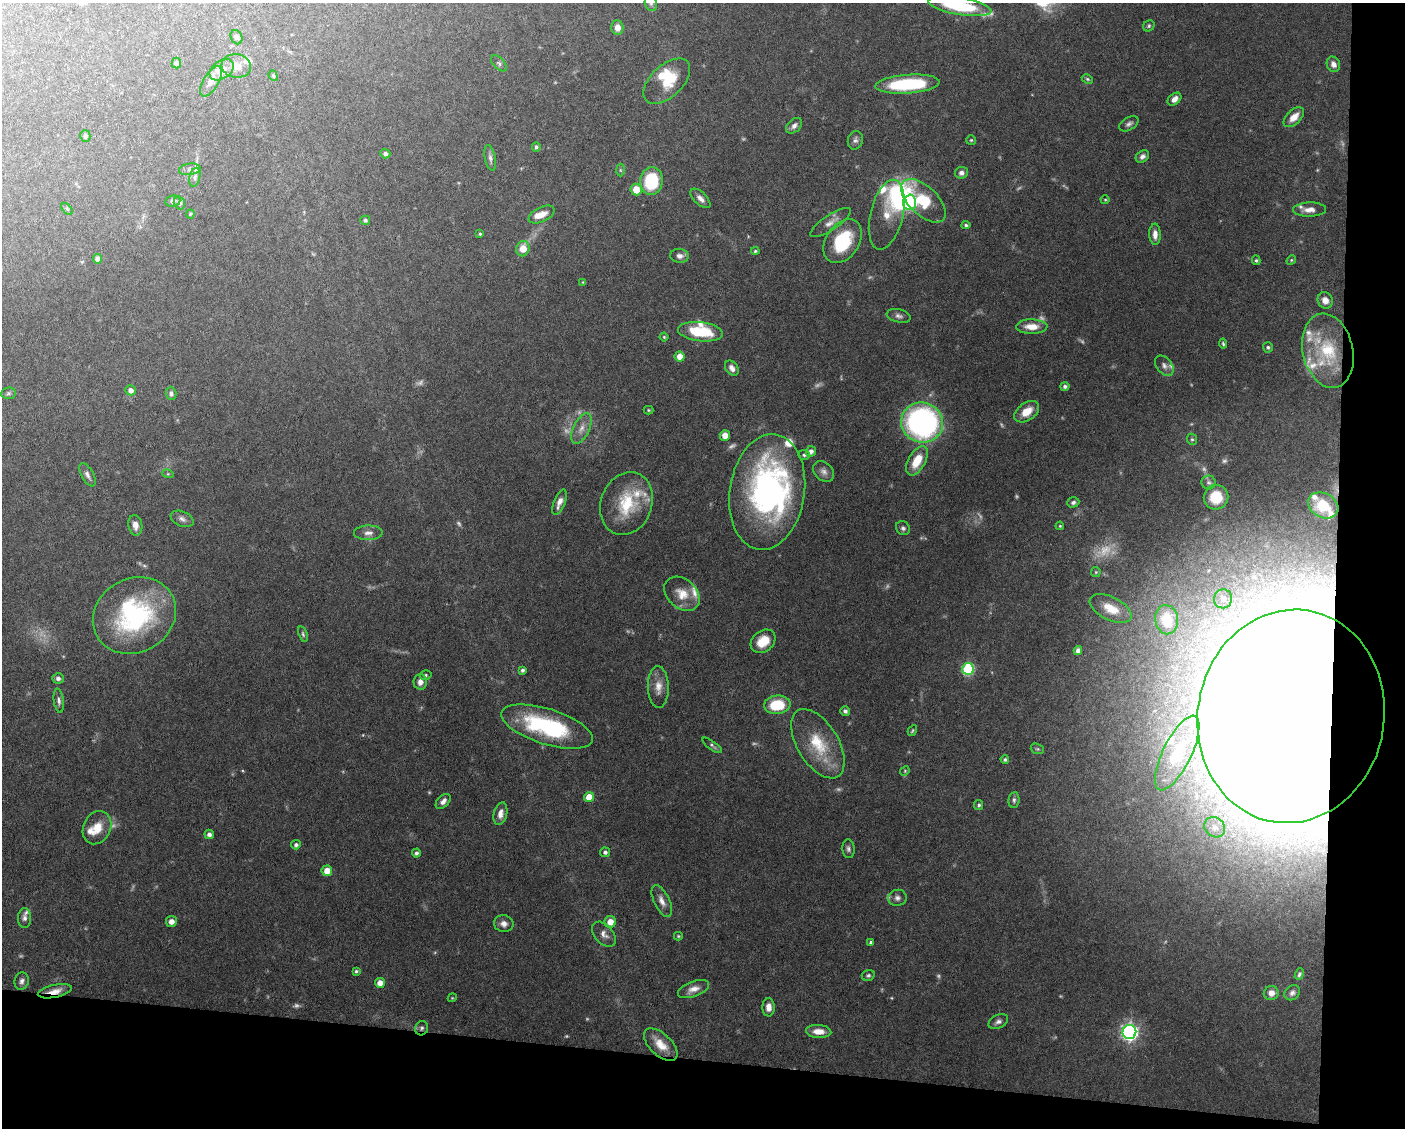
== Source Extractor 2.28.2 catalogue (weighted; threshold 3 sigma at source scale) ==
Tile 12 of 3 x 4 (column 3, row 4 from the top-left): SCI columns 2911-4313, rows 1-1126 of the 4526 x 4503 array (HDU 1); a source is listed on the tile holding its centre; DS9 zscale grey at full resolution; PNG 1407 x 1130 px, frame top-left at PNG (2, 3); each listed source drawn as its Kron ellipse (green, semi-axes under 4 px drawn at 4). Shown black and unused: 11% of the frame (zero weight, under 5 of 10 exposures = <1% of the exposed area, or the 3 px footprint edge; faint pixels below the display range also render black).
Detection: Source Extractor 2.28.2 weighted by HDU 2 'WHT'; one run over the whole footprint, this tile lists its part. Background 0.0707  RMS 0.0025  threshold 0.0103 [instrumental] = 3 sigma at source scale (4.09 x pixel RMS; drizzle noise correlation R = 1.36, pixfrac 0.8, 0.05/0.05 arcsec/px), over >= 5 px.
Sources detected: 213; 32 too faint to see at this stretch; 3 inside a brighter object's white glare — neither listed nor drawn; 18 inside a brighter listed object's ellipse — not listed separately; the other 160 listed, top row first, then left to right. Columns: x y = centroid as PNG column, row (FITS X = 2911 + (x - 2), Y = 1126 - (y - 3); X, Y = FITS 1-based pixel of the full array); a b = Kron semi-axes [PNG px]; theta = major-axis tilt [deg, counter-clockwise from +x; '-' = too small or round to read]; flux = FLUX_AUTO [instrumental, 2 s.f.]
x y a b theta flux
651 3 8 6 -70 0.7
960 6 32 9 -9 15
1149 26 6 5 - 0.42
617 27 7 6 - 1.7
236 37 7 5 -67 0.57
176 63 5 4 - 0.49
499 63 10 5 -45 0.56
1333 64 8 6 -64 1.3
236 66 15 12 -7 2.7
222 70 13 9 35 3.7
273 76 6 4 -69 0.33
1087 79 6 4 -27 0.36
211 81 17 7 60 1.7
667 81 28 16 43 7.8
908 84 32 9 4 17
1174 99 8 5 40 1.5
1294 117 12 7 44 2.4
1129 124 10 6 29 0.79
794 126 9 6 43 1
85 136 6 5 - 0.55
855 140 9 7 75 0.82
971 140 5 5 - 0.32
536 147 5 4 - 0.49
385 154 5 4 - 0.78
1142 156 7 5 38 0.9
490 158 13 5 -79 0.89
190 169 11 5 8 0.9
620 170 6 4 -89 0.34
961 173 6 6 - 0.87
195 177 9 5 77 0.76
651 181 14 11 84 14
636 190 6 5 - 3.9
700 198 12 6 -44 1.3
1105 200 4 4 - 0.25
173 201 7 5 7 0.65
923 201 27 14 -44 9.8
909 202 7 6 - 26
179 203 6 5 - 0.7
67 209 7 4 -45 0.36
1310 210 16 7 2 1.9
190 214 4 4 - 0.26
542 214 14 7 26 2.1
887 215 36 16 76 4.7
365 220 5 4 - 0.52
831 222 24 7 33 1.9
966 225 4 3 - 0.4
480 234 4 3 - 0.31
1155 234 11 5 -88 1.4
843 241 24 16 56 13
523 249 8 6 69 3.3
755 251 4 3 - 0.33
679 256 9 7 -6 1.1
97 259 4 4 - 1.1
1256 260 5 4 - 0.39
1291 260 5 4 - 0.28
583 282 4 3 - 0.23
1325 300 8 7 - 1.7
899 316 12 6 -13 0.9
1032 327 15 7 -1 3.1
700 332 22 9 -7 9.9
664 337 4 4 - 0.27
1223 344 5 4 - 0.37
1268 347 5 5 - 0.47
1328 351 37 25 -77 14
680 356 5 5 - 2.3
1164 366 11 7 -51 1.1
732 368 8 6 -54 1.1
1065 386 4 4 - 0.65
131 390 5 5 - 1.1
8 393 7 5 4 0.48
171 393 6 5 - 0.63
648 410 5 4 - 0.29
1027 412 14 9 36 3.4
922 423 21 20 - 61
581 428 16 8 64 2
725 435 5 5 - 2.1
1192 439 6 5 - 0.41
811 451 5 5 - 0.99
804 455 6 5 - 0.57
917 461 16 8 61 5.4
824 472 12 9 -45 1.3
168 474 5 3 - 0.23
87 475 13 6 -61 1
1209 482 7 7 - 0.66
767 492 58 37 81 71
1216 497 12 12 - 6.5
559 502 13 5 68 1.5
1073 502 6 5 - 0.6
626 504 32 25 69 12
1323 505 16 12 -29 4.9
182 519 12 7 -22 1
135 525 10 7 -80 1.5
1060 526 4 3 - 0.26
903 528 7 6 - 0.68
368 533 14 7 2 1.3
1096 572 5 5 - 0.28
682 594 20 14 -41 4
1223 599 9 9 - 1.8
1111 608 23 11 -27 4
134 615 43 37 30 35
1167 620 15 11 -81 6.5
303 634 8 4 -72 0.45
763 641 13 10 39 4.3
1078 651 4 4 - 0.94
968 669 6 6 - 22
522 670 4 4 - 0.57
426 675 6 4 15 0.38
58 678 5 5 - 0.76
420 682 8 6 89 1.5
658 687 21 10 -88 2.7
59 701 12 5 -82 0.81
777 705 13 9 7 9.6
845 711 5 4 - 0.66
1291 716 107 93 81 2100
547 727 47 17 -17 26
912 731 5 4 - 0.32
818 744 39 20 -59 11
712 745 12 4 -36 0.54
1037 749 7 5 -19 0.39
1177 753 41 14 64 9.6
1005 760 4 4 - 0.41
905 771 5 4 - 0.27
589 797 5 5 - 3.9
1014 800 8 5 82 0.62
443 801 9 5 46 1.1
979 805 5 4 - 0.48
500 814 11 6 76 1.6
1215 827 11 9 -43 2.1
97 828 17 13 64 4
209 834 5 4 - 0.89
296 845 5 4 - 0.65
848 849 9 6 -84 0.72
605 852 5 5 - 0.61
416 853 4 4 - 0.64
327 871 5 5 - 2.8
897 898 9 8 - 1
662 901 17 7 -64 1.8
25 918 10 6 90 0.92
171 921 5 5 - 1.6
610 922 6 5 - 2.3
504 924 10 8 -10 1.3
604 934 14 9 -49 1.5
678 936 4 3 - 0.29
871 942 4 3 - 0.39
356 971 4 3 - 0.38
1299 974 6 4 68 0.44
868 975 6 5 - 0.51
22 981 9 7 74 0.91
380 983 5 5 - 2.2
694 989 16 7 20 2
55 991 17 6 11 2.4
1271 993 7 7 - 1.7
1292 993 8 6 38 0.84
452 998 4 3 - 0.23
769 1007 9 6 88 1.7
998 1022 10 6 28 0.88
422 1028 7 6 - 0.58
819 1031 13 6 -3 2.4
1129 1032 7 7 - 91
661 1045 21 11 -44 3.6
Overlapping masked pixels (flux is a lower limit): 3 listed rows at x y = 1291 716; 55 991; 422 1028
Isophote crosses this tile's border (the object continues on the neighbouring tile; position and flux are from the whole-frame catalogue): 2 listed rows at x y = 651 3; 960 6